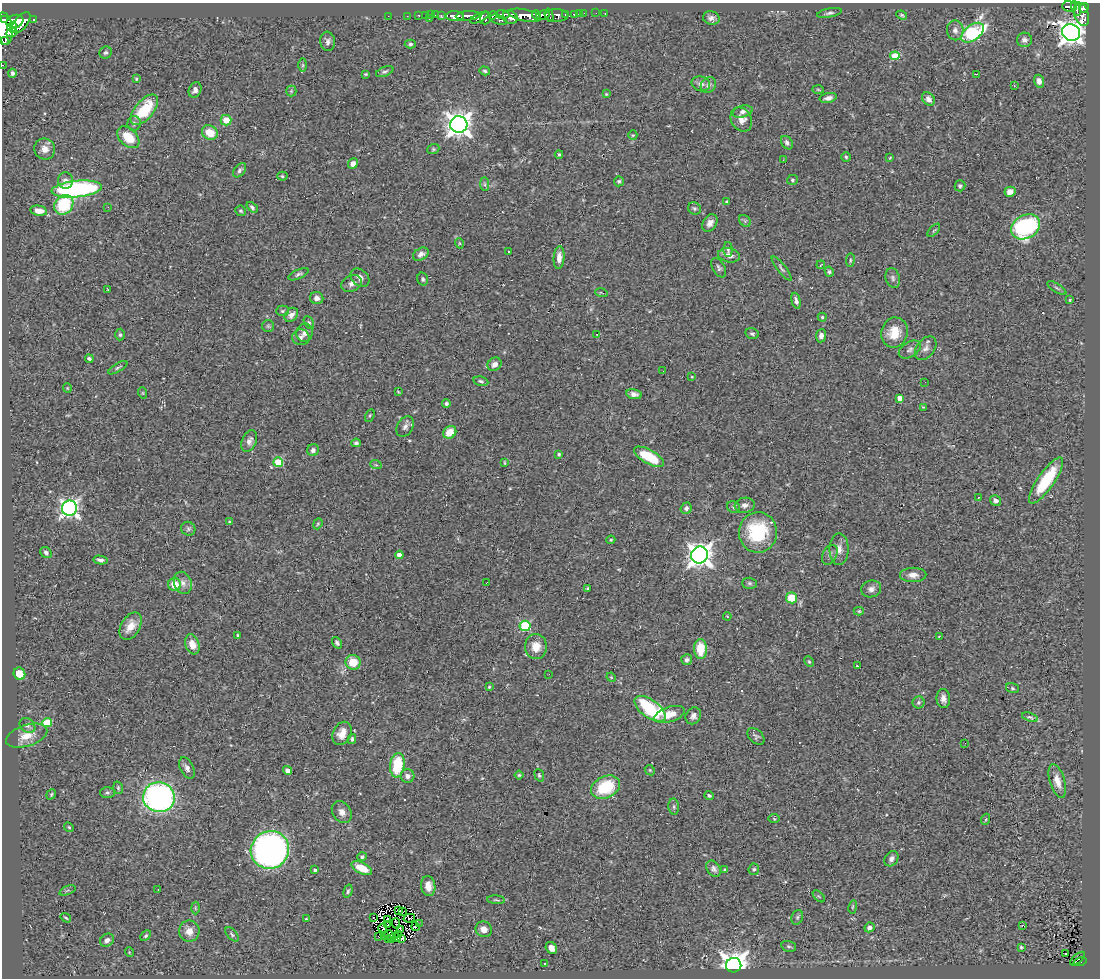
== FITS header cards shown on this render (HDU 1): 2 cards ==
NAXIS1  =                 1098
NAXIS2  =                  976

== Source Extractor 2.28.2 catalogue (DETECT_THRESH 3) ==
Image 1098 x 976 px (HDU 1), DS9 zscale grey, 1 PNG px = 1 image px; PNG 1102 x 980 px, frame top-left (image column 1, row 976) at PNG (2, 3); each listed source drawn as its Kron ellipse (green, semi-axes under 4 px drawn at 4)
Background 0.457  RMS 0.043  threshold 0.128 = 3 sigma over >= 5 px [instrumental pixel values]
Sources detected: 299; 2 with non-positive FLUX_AUTO (blend fragments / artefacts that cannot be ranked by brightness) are neither listed nor drawn; the other 297 listed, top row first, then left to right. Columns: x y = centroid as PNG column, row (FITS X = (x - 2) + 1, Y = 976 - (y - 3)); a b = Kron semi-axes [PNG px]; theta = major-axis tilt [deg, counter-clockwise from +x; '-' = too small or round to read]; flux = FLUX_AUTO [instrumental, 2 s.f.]
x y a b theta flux
1069 7 7 5 -9 150
1076 8 8 3 -69 89
1084 8 5 4 - 170
579 13 4 3 - 11
584 13 2 2 - 1.9
596 13 2 2 - 3.3
605 13 2 2 - 2.1
829 13 13 4 10 7.9
503 14 6 4 -5 140
565 14 3 3 - 71
574 14 4 3 - 17
1081 14 12 7 -72 330
419 15 3 3 - 8.2
425 15 2 2 - 5.8
431 15 4 2 - 2.6
436 15 3 2 - 4.5
493 15 4 3 - 170
525 15 17 6 -11 910
537 15 5 3 - 160
543 15 7 4 6 290
549 15 7 3 -73 91
557 15 11 6 -1 130
902 15 5 3 - 3.8
388 16 3 2 - 3.3
407 16 2 2 - 5.2
441 16 3 2 - 15
455 16 9 5 -2 520
468 16 12 4 4 510
510 17 8 6 -27 370
479 18 10 4 26 260
486 18 6 5 - 170
711 18 8 6 -14 12
34 19 3 3 - 58
429 19 3 2 - 28
4 20 4 4 - 260
499 20 9 4 -16 130
15 21 8 6 19 760
21 23 12 6 49 950
12 27 5 5 - 420
4 29 16 8 -83 1400
955 30 10 8 -81 15
1071 32 9 8 - 2600
12 33 6 3 22 280
973 33 13 7 38 400
1024 40 7 7 - 11
4 41 4 3 - 330
328 41 9 7 -84 11
410 44 6 4 1 4.9
106 53 6 6 - 6.8
895 56 4 4 - 84
3 65 2 2 - 4
303 65 7 4 90 4.9
485 71 5 4 - 5
385 72 9 4 23 6.4
12 73 4 3 - 6.5
366 74 4 3 - 3.3
976 74 3 2 - 3
136 79 4 3 - 3.1
1039 81 6 5 - 12
701 84 9 7 -15 13
708 85 8 7 - 11
1014 85 3 2 - 2.8
195 90 8 6 65 12
818 90 6 4 -2 3.5
291 91 5 5 - 4.2
606 94 4 4 - 3
828 98 8 5 11 13
928 99 7 5 -46 15
144 110 18 9 50 120
743 112 10 6 14 11
741 119 13 10 -59 28
226 120 5 5 - 40
134 123 7 6 - 7.4
459 125 8 8 - 2600
210 132 8 7 - 54
633 135 5 4 - 3.4
128 137 13 8 -44 63
787 143 7 5 -55 8.7
45 149 11 10 - 23
433 149 6 5 - 4.2
559 154 4 3 - 4.1
846 157 5 5 - 4.5
890 158 3 3 - 2
783 160 2 2 - 1.4
353 164 5 4 - 15
240 170 8 5 52 7.5
282 176 5 4 - 4.1
792 180 5 5 - 4.9
65 181 8 7 - 15
619 181 5 5 - 5.6
485 184 7 4 -89 5.6
960 186 5 5 - 6.7
77 189 25 8 5 560
1010 192 5 5 - 21
727 202 4 4 - 3.5
64 205 10 8 50 140
108 207 3 2 - 7.7
252 207 6 4 -42 5.9
694 208 7 6 - 5.2
39 211 8 5 -11 24
241 211 5 5 - 6.3
745 221 7 5 -46 5
710 223 9 6 57 15
1026 227 15 11 29 420
934 230 8 3 48 4.5
459 243 5 3 - 2.9
728 249 7 4 -88 5.1
509 251 3 3 - 4.8
421 254 8 6 30 13
729 255 11 7 -12 17
559 258 11 5 87 21
850 260 7 3 83 4.3
821 265 4 2 - 1.8
719 268 10 6 -61 7.5
782 268 15 4 -52 7
829 272 5 4 - 4.9
298 274 11 4 24 7.2
360 278 10 8 -43 17
893 278 10 7 -73 9.1
423 279 6 5 - 6.2
352 284 11 7 24 14
1057 288 11 3 -32 5.3
107 289 3 2 - 1.7
601 293 6 2 -13 2.6
317 298 7 6 - 14
1070 300 4 3 - 2.8
796 301 8 4 -76 9.1
282 311 6 5 - 4.4
291 315 8 6 48 13
822 317 4 4 - 3.3
309 323 7 4 -62 5.1
268 326 6 6 - 4.9
304 333 9 8 - 16
894 333 15 13 72 56
597 334 2 2 - 1.4
752 334 7 5 -15 6.6
120 335 6 4 89 5.1
821 336 6 5 - 14
301 337 8 8 - 11
926 348 13 9 52 17
910 350 12 7 32 12
89 359 4 4 - 5.8
494 364 7 6 - 17
118 368 11 3 31 5.2
663 371 3 2 - 2.2
692 377 4 3 - 2.4
481 381 8 4 -13 5.5
925 382 2 2 - 3.5
67 388 5 4 - 2.8
398 392 3 2 - 2.5
143 393 6 3 -71 2.4
634 394 8 5 -11 12
900 398 4 4 - 24
446 404 4 4 - 7.5
923 407 4 3 - 2.4
370 415 6 3 63 3.9
405 427 11 7 60 12
450 432 7 6 - 45
249 441 11 7 65 14
356 443 5 4 - 5.6
313 450 6 5 - 9
559 454 3 3 - 5.8
649 457 16 7 -29 110
278 462 5 4 - 120
504 463 4 2 - 2.8
376 465 6 3 -18 3.1
1046 481 27 8 55 130
978 497 3 2 - 2.1
996 500 5 5 - 12
745 505 10 7 9 13
734 507 7 5 -36 6.1
69 508 7 7 - 1100
686 508 6 5 - 7
230 522 3 3 - 5
318 524 6 4 68 3.5
188 529 7 6 - 6.8
758 532 20 19 - 200
611 540 4 3 - 3.7
839 549 16 9 -89 24
46 553 6 5 - 8.3
399 555 4 4 - 25
700 555 8 8 - 2400
830 555 10 7 63 12
100 560 7 4 -11 9.3
913 575 13 7 0 19
487 582 3 2 - 5.9
183 583 11 8 -69 18
750 583 7 5 -1 5.6
175 584 6 6 - 43
587 588 3 2 - 2.7
871 589 10 8 17 14
791 598 5 5 - 67
859 611 5 4 - 3.3
727 616 4 3 - 2.1
131 626 15 9 60 36
525 626 5 5 - 240
238 635 4 3 - 3.5
939 636 4 2 - 2.2
337 643 6 4 -54 7.1
192 644 10 7 -70 31
536 647 12 11 - 38
700 649 10 6 -89 70
687 660 5 5 - 7.7
353 662 7 7 - 50
809 662 5 4 - 3.5
857 666 3 2 - 3.4
19 674 6 5 - 40
549 674 2 2 - 8.6
611 677 5 4 - 2.5
489 687 4 4 - 3.5
1012 688 6 5 - 4.8
943 698 10 7 -84 16
918 702 6 6 - 5.5
650 709 18 9 -36 240
670 714 15 7 18 44
693 716 9 7 58 13
1030 717 8 4 -18 4.9
47 722 5 4 - 89
27 725 8 7 - 11
342 733 12 9 64 29
27 736 21 10 18 49
756 736 10 6 -44 7.1
352 739 5 4 - 5
965 743 2 2 - 1.8
397 765 12 7 83 110
187 768 11 6 -64 13
287 770 4 4 - 10
650 770 5 4 - 3.5
519 775 4 4 - 3.8
539 775 6 4 -69 4.8
407 776 7 6 - 12
1057 781 18 7 -73 30
605 787 15 10 24 130
118 788 6 4 -72 4.2
107 793 7 5 0 6.2
51 794 5 4 - 4.3
709 796 4 4 - 4.4
159 797 16 15 - 800
674 807 8 5 -84 6.8
342 812 12 9 -57 18
774 819 5 3 - 2.8
986 819 5 3 - 3.3
69 827 5 4 - 3.6
270 850 19 18 - 1100
362 857 4 4 - 6.2
891 859 8 6 55 11
362 868 11 5 -26 48
714 869 9 6 -55 9.9
754 869 6 5 - 4.9
315 870 3 3 - 5.4
725 870 4 4 - 4.3
428 886 10 7 -82 26
67 890 8 3 22 3.8
158 890 2 2 - 1.7
348 891 7 4 74 5.6
819 896 7 3 -45 3.1
496 900 9 3 -5 4.4
853 907 7 3 81 3.4
195 908 6 4 -88 4.3
399 910 3 2 - 1.4
403 911 3 2 - 2.4
374 917 2 2 - 3.6
797 917 7 5 69 6.9
66 918 6 3 -35 3.7
409 918 6 3 12 2.5
306 919 4 3 - 2.5
387 919 2 2 - 2.5
396 923 5 2 - 1.8
388 924 3 2 - 3.4
419 924 2 2 - 4.5
1023 925 3 2 - 7.1
415 927 4 2 - 1.9
869 927 5 4 - 13
383 928 4 2 - 1.7
401 929 3 2 - 3
484 929 8 7 - 17
189 931 10 10 - 30
232 934 8 4 -51 5.7
399 934 4 2 - 1.3
384 935 4 2 - 0.095
389 935 5 4 - 0.33
146 936 6 4 45 4.5
379 937 3 2 - 7
397 937 2 2 - 1.6
402 938 3 2 - 2.5
389 939 3 2 - 0.53
392 939 4 2 - 3.2
107 940 7 6 - 12
789 946 7 5 -15 5.7
1021 947 3 3 - 4.9
551 948 6 5 - 18
129 952 5 3 - 2.2
1066 954 2 2 - 2.5
1078 959 9 3 42 19
1080 962 7 3 16 55
544 963 3 3 - 3.8
734 965 7 7 - 3200
At the frame edge (FLAGS 8, measured only in part): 3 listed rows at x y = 4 29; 4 41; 3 65
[2 non-positive-flux detections neither listed nor drawn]